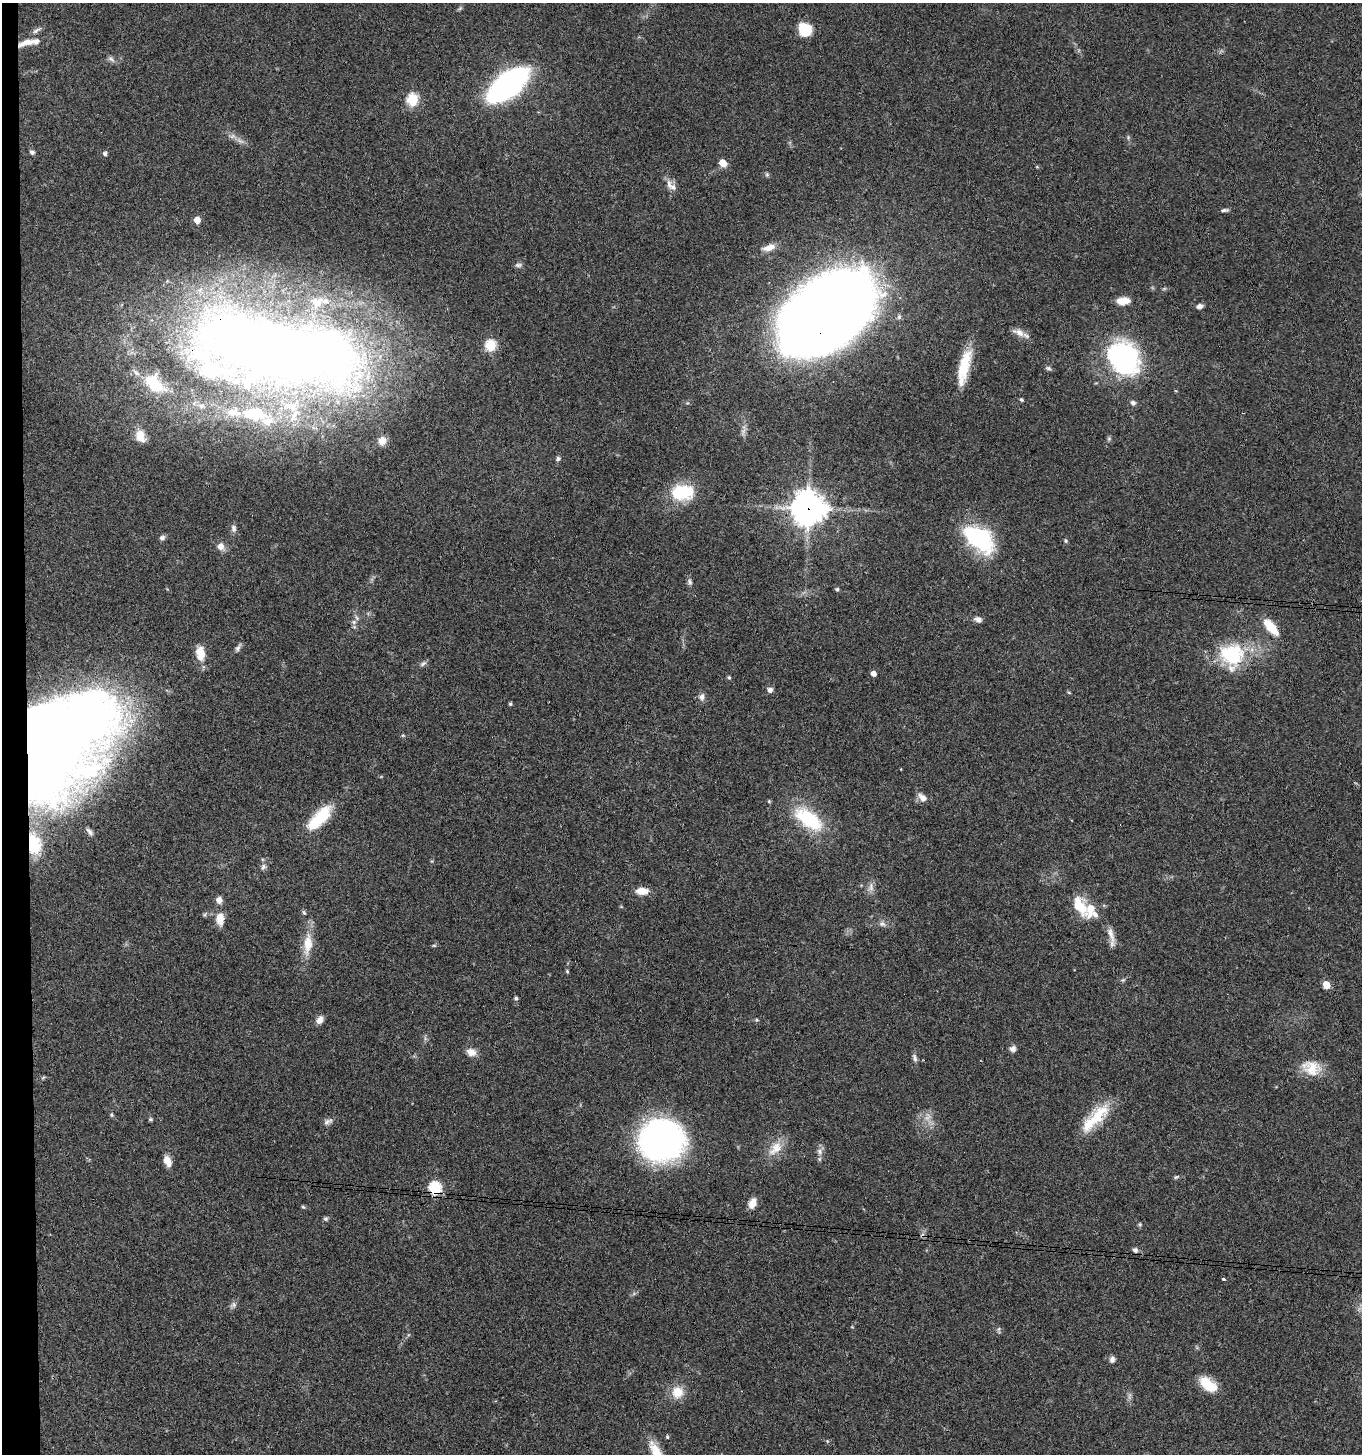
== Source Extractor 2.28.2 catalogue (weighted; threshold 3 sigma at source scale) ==
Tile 4 of 3 x 3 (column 1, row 2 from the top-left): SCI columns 205-1564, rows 1457-2908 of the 4441 x 4368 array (HDU 1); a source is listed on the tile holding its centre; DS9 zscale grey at full resolution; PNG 1364 x 1456 px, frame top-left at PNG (2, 3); no overlay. Shown black and unused: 2% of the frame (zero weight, under 3 of 4 exposures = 6% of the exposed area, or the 3 px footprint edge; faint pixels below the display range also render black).
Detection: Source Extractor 2.28.2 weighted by HDU 2 'WHT'; one run over the whole footprint, this tile lists its part. Background 0.0675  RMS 0.0053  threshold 0.0238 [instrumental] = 3 sigma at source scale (4.5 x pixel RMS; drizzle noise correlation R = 1.50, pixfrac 1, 0.05/0.05 arcsec/px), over >= 5 px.
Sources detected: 126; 4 inside a brighter object's white glare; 1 cosmic-ray / hot-pixel residue — not listed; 14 inside a brighter listed object's ellipse — not listed separately; the other 107 listed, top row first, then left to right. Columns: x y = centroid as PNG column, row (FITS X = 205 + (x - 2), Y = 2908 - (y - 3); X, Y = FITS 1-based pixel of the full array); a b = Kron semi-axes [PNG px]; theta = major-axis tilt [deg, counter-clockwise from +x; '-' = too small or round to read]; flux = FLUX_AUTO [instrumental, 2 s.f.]
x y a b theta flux
460 8 6 5 - 0.83
803 30 18 10 -66 10
36 31 13 5 33 1.8
27 42 23 7 18 5.6
111 59 12 6 -36 1.8
508 85 28 13 39 220
412 99 6 6 - 43
32 152 6 5 - 1.3
105 154 5 4 - 1.5
722 163 6 5 - 6
1037 167 5 3 - 0.47
767 175 6 6 - 0.88
669 184 16 6 -82 3
1225 210 10 4 4 1.2
197 220 5 4 - 7
769 248 17 8 17 4.7
518 265 9 6 1 1.4
1123 301 14 8 7 6.3
1199 306 7 6 - 1.9
827 312 76 47 38 1100
1019 332 18 8 -23 4.2
491 345 6 6 - 39
276 349 195 63 -10 850
1123 358 30 24 -50 110
964 367 42 11 77 18
1048 368 9 5 -11 1.2
157 386 28 19 -13 19
1021 400 5 4 - 0.74
1133 403 6 5 - 1.9
202 406 12 8 -15 3.5
254 414 41 21 -6 32
140 436 14 10 -69 6.7
1109 438 6 4 0 0.8
382 441 9 9 - 4.1
558 459 6 5 - 1.2
682 492 27 18 3 24
808 508 12 12 - 770
233 528 10 7 -82 2
979 536 40 26 -51 45
162 537 8 6 17 1.5
1066 541 5 5 - 0.79
221 546 8 7 - 3.9
690 582 10 6 -74 1.5
837 589 5 5 - 0.9
978 619 10 6 -20 2
354 622 7 6 - 1.6
1271 627 21 9 -49 12
238 648 10 6 61 1.6
200 653 15 9 -82 9
1232 655 31 29 -69 36
423 663 10 5 37 1.5
873 673 5 4 - 3.1
729 677 5 4 - 0.8
770 690 6 6 - 2
702 697 10 8 88 2.3
510 704 4 3 - 0.85
403 735 5 4 - 0.64
57 744 117 56 47 600
922 798 12 7 -50 3.7
319 818 36 14 47 21
808 819 32 16 -37 37
89 832 12 5 -52 1.7
34 844 19 12 -81 12
263 867 9 6 60 1.6
871 887 13 8 86 2.9
642 891 13 7 0 6.7
219 900 7 6 - 3.3
1080 906 25 13 -61 14
304 912 7 4 -62 0.84
220 919 17 10 -90 5.7
882 924 9 6 -18 1.9
1111 934 24 7 -72 4.5
308 944 28 11 83 11
434 945 6 4 0 0.65
567 971 5 4 - 0.76
1123 980 7 4 43 0.81
1326 985 5 5 - 11
516 998 4 4 - 1.1
320 1020 10 7 52 3
757 1020 5 4 - 0.65
1013 1049 8 7 - 2.2
471 1052 11 9 -15 4.6
915 1058 12 5 -75 1.7
1311 1068 26 18 -17 12
111 1115 6 5 - 0.81
1098 1116 37 16 48 19
927 1117 12 7 47 3.3
150 1119 6 5 - 0.74
328 1121 13 7 23 2
661 1140 39 37 -3 190
775 1148 25 13 47 9
820 1151 10 7 -54 2.3
167 1161 12 7 -67 5.2
1176 1177 7 4 22 0.88
435 1188 6 6 - 61
752 1203 11 7 67 5.2
303 1207 5 4 - 0.69
326 1219 6 5 - 1
1140 1224 6 5 - 0.76
1135 1250 7 6 - 1.5
1223 1279 3 3 - 1.5
233 1305 10 7 40 1.7
999 1329 7 4 88 0.87
1112 1359 8 7 - 1.9
1208 1384 21 12 -37 13
677 1392 16 15 - 8.5
667 1437 4 4 - 0.74
Overlapping masked pixels (flux is a lower limit): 7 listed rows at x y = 27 42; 827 312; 276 349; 808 508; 57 744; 34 844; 435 1188